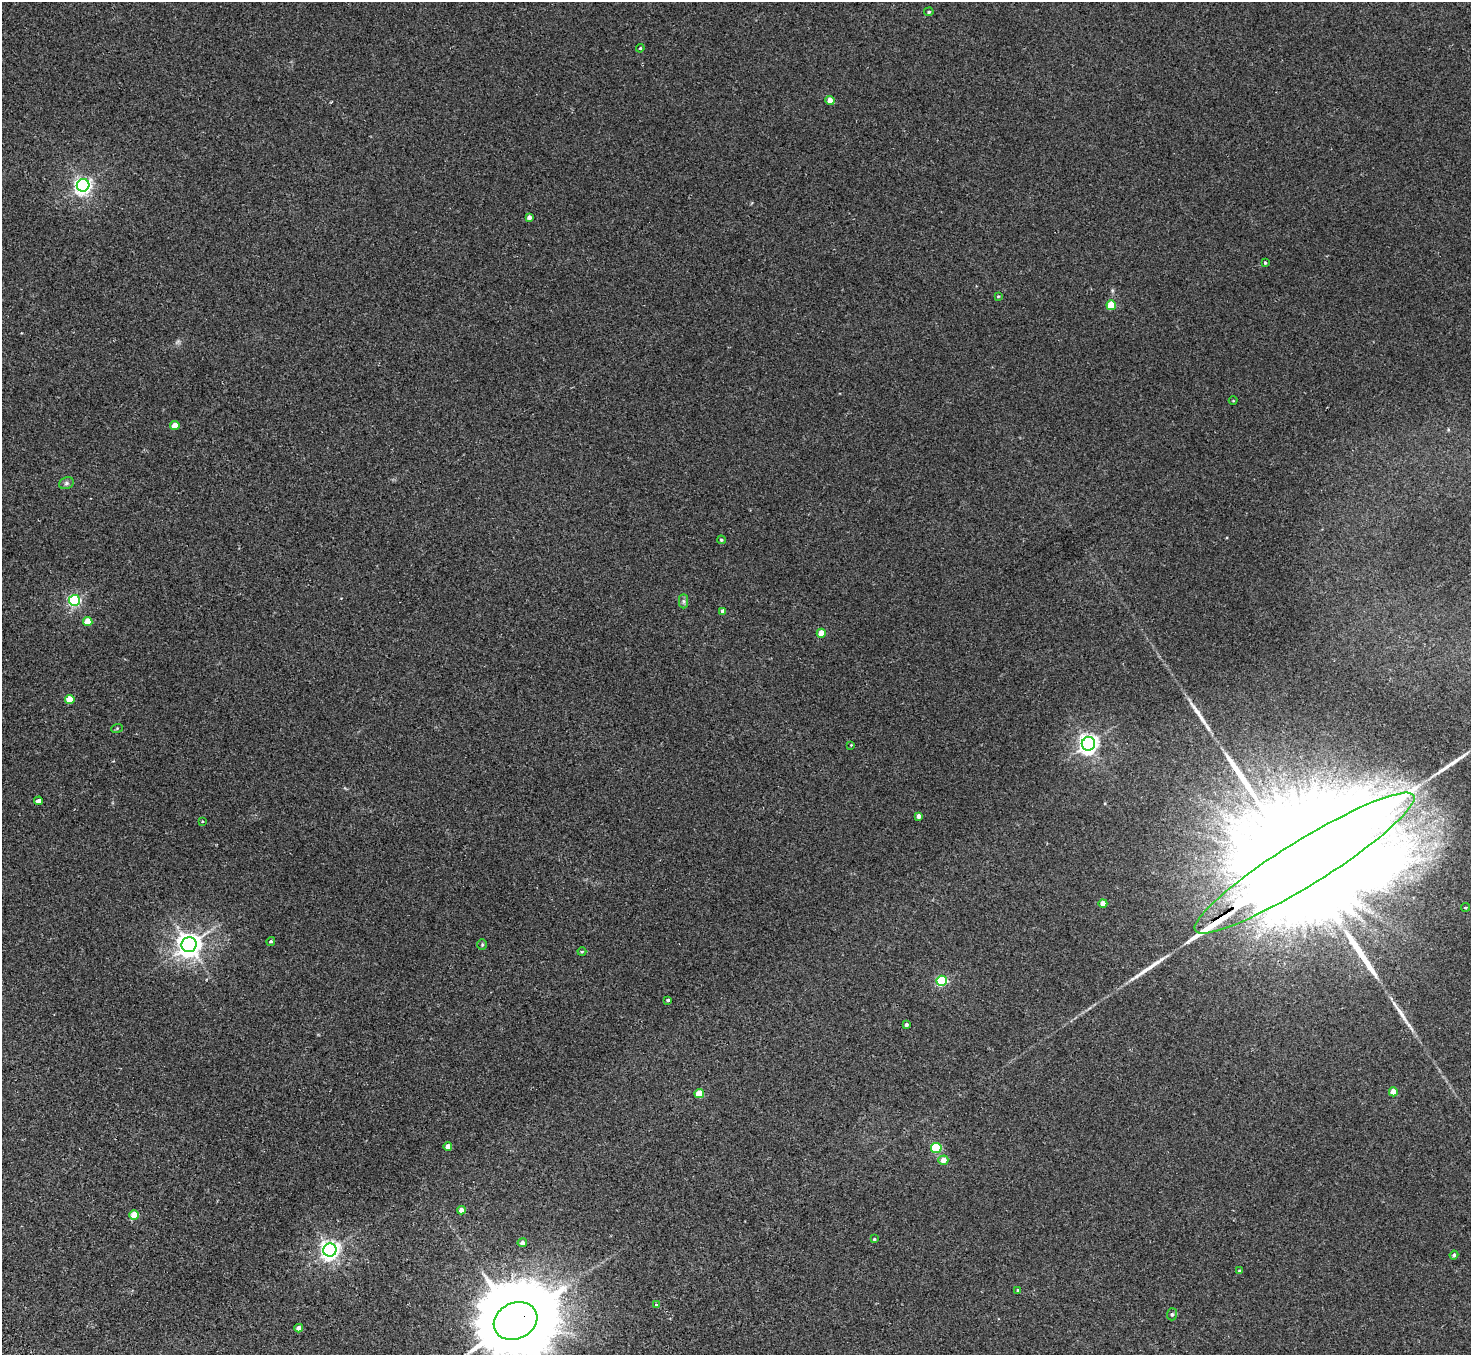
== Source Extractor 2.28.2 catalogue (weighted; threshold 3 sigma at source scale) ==
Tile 7 of 4 x 4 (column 3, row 2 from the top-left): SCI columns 2992-4460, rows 3041-4393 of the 5980 x 5944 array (HDU 1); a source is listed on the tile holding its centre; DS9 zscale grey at full resolution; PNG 1473 x 1357 px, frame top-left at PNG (2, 2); each listed source drawn as its Kron ellipse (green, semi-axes under 4 px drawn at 4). Shown black and unused: <1% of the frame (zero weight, under 2 of 3 exposures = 3% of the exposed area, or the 3 px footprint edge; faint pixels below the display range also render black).
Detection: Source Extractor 2.28.2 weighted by HDU 2 'WHT'; one run over the whole footprint, this tile lists its part. Background 0.0219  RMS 0.0068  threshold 0.0305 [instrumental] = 3 sigma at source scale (4.5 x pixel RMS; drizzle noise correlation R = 1.50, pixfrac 1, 0.05/0.05 arcsec/px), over >= 5 px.
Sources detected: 55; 4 long thin detections or spike segments (spike, bleed or trail) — neither listed nor drawn; the other 51 listed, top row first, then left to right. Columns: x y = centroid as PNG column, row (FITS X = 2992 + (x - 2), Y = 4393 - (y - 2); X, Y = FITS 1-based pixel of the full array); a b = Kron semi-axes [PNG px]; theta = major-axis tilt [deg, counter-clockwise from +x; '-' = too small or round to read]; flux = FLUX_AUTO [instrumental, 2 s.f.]
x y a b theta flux
929 12 5 4 - 0.86
640 48 4 3 - 0.68
830 101 5 4 - 7.1
83 185 6 6 - 240
529 217 4 4 - 2.5
1265 263 3 3 - 0.84
998 296 4 3 - 0.66
1111 305 5 5 - 18
1233 401 4 3 - 0.52
175 426 4 4 - 8.9
66 483 7 6 - 1.6
721 540 4 3 - 0.77
74 600 5 5 - 97
683 601 7 4 -89 1.5
723 611 4 4 - 3.2
88 622 5 4 - 12
821 633 4 4 - 11
70 700 5 4 - 14
117 728 6 3 20 0.78
1088 744 7 6 - 340
851 745 3 3 - 0.47
38 801 4 4 - 3
919 816 4 4 - 3.1
202 821 3 2 - 0.51
1304 863 128 22 32 110000
1103 903 4 4 - 6.7
1466 907 4 2 - 0.73
271 941 4 4 - 0.94
189 945 7 7 - 600
482 945 5 4 - 0.92
582 952 4 4 - 0.7
942 981 5 5 - 60
668 1000 3 3 - 0.96
906 1025 3 3 - 1.4
1393 1092 4 4 - 11
699 1094 5 4 - 13
448 1147 4 4 - 5.8
936 1148 5 5 - 50
943 1160 5 4 - 5.4
461 1210 4 4 - 4.5
134 1215 5 4 - 14
874 1239 3 3 - 0.78
522 1243 4 4 - 2.8
330 1250 6 6 - 300
1454 1255 4 4 - 1.3
1239 1271 4 3 - 1
1018 1290 4 3 - 0.67
656 1305 3 3 - 1.6
1172 1314 6 5 - 1.1
516 1321 22 18 25 10000
299 1328 4 4 - 3.8
Overlapping masked pixels (flux is a lower limit): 2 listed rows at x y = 1304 863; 516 1321
Isophote crosses this tile's border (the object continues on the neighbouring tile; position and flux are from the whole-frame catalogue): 1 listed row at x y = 516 1321